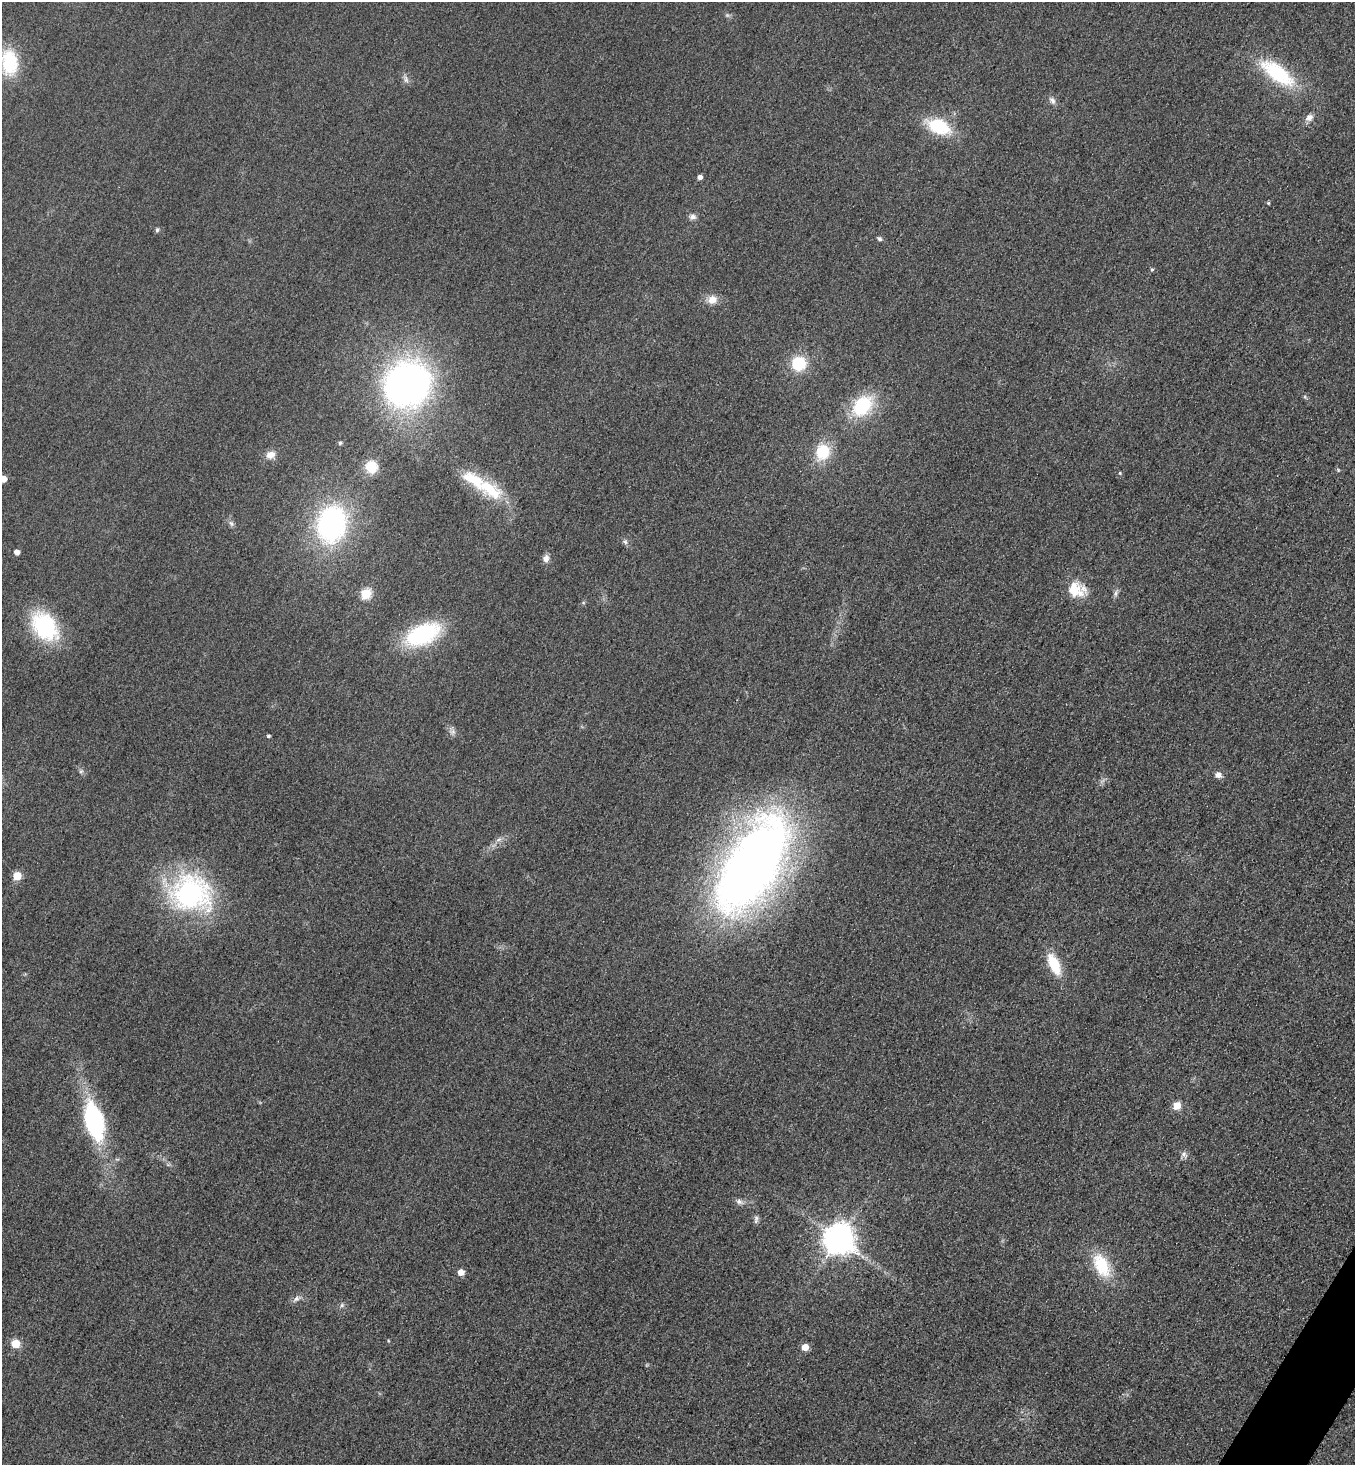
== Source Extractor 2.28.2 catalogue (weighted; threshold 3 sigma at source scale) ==
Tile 6 of 4 x 4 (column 2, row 2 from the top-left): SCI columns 1674-3026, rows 2953-4415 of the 5912 x 5905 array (HDU 1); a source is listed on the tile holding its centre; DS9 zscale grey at full resolution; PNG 1357 x 1467 px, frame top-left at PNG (2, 2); no overlay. Shown black and unused: <1% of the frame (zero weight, under 3 of 4 exposures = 3% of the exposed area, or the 3 px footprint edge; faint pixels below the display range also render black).
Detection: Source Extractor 2.28.2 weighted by HDU 2 'WHT'; one run over the whole footprint, this tile lists its part. Background 0.0785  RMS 0.017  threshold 0.0781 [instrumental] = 3 sigma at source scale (4.5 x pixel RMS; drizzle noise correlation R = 1.50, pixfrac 1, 0.05/0.05 arcsec/px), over >= 5 px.
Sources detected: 57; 2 inside a brighter listed object's ellipse — not listed separately; the other 55 listed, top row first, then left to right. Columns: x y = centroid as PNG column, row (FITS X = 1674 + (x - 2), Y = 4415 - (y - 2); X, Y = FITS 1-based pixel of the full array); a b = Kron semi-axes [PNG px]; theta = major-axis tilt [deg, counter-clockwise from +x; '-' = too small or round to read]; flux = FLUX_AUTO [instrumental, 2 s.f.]
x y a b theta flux
9 62 33 20 -85 78
1277 73 45 18 -36 130
406 79 11 6 -78 6.4
1052 100 11 6 -53 7
1309 117 11 9 35 10
938 126 21 13 -23 100
700 177 5 4 - 7.9
1268 203 4 4 - 2
693 216 9 8 - 7
157 230 6 5 - 3.1
880 239 7 5 -44 3.5
1152 269 5 4 - 2.8
712 300 13 12 - 16
798 363 13 13 - 71
407 384 41 39 42 730
862 406 23 16 48 110
340 443 5 4 - 3.1
822 452 18 15 70 61
270 455 11 9 17 14
371 467 12 12 - 40
1338 470 6 4 -57 2.1
1120 473 4 4 - 2.1
3 479 5 5 - 23
490 489 39 17 -36 83
231 523 9 6 -59 5.1
331 524 36 28 78 340
625 542 8 6 -67 4.4
17 552 4 4 - 15
546 559 10 8 78 8.8
1074 589 22 17 79 40
1116 593 11 4 85 5.1
366 594 6 5 - 110
45 626 28 19 -53 190
422 634 29 16 24 220
452 732 10 7 -17 7.1
268 736 4 4 - 3.2
81 771 6 4 43 3
1218 775 8 7 - 8.5
498 840 8 4 19 4.4
752 865 109 49 60 1400
17 876 5 5 - 59
191 893 54 45 -20 300
1054 964 25 11 -65 53
1177 1106 6 6 - 27
94 1121 36 17 -75 230
1184 1154 10 7 -78 6.4
739 1202 10 7 -20 6.8
756 1218 9 6 -83 5.1
838 1239 9 9 - 3000
1101 1265 33 18 -63 69
461 1272 5 5 - 21
296 1299 12 7 41 7.2
342 1305 6 5 - 3.7
15 1344 5 5 - 58
805 1347 5 5 - 25
Isophote crosses this tile's border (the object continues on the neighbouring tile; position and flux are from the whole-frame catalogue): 1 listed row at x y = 3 479